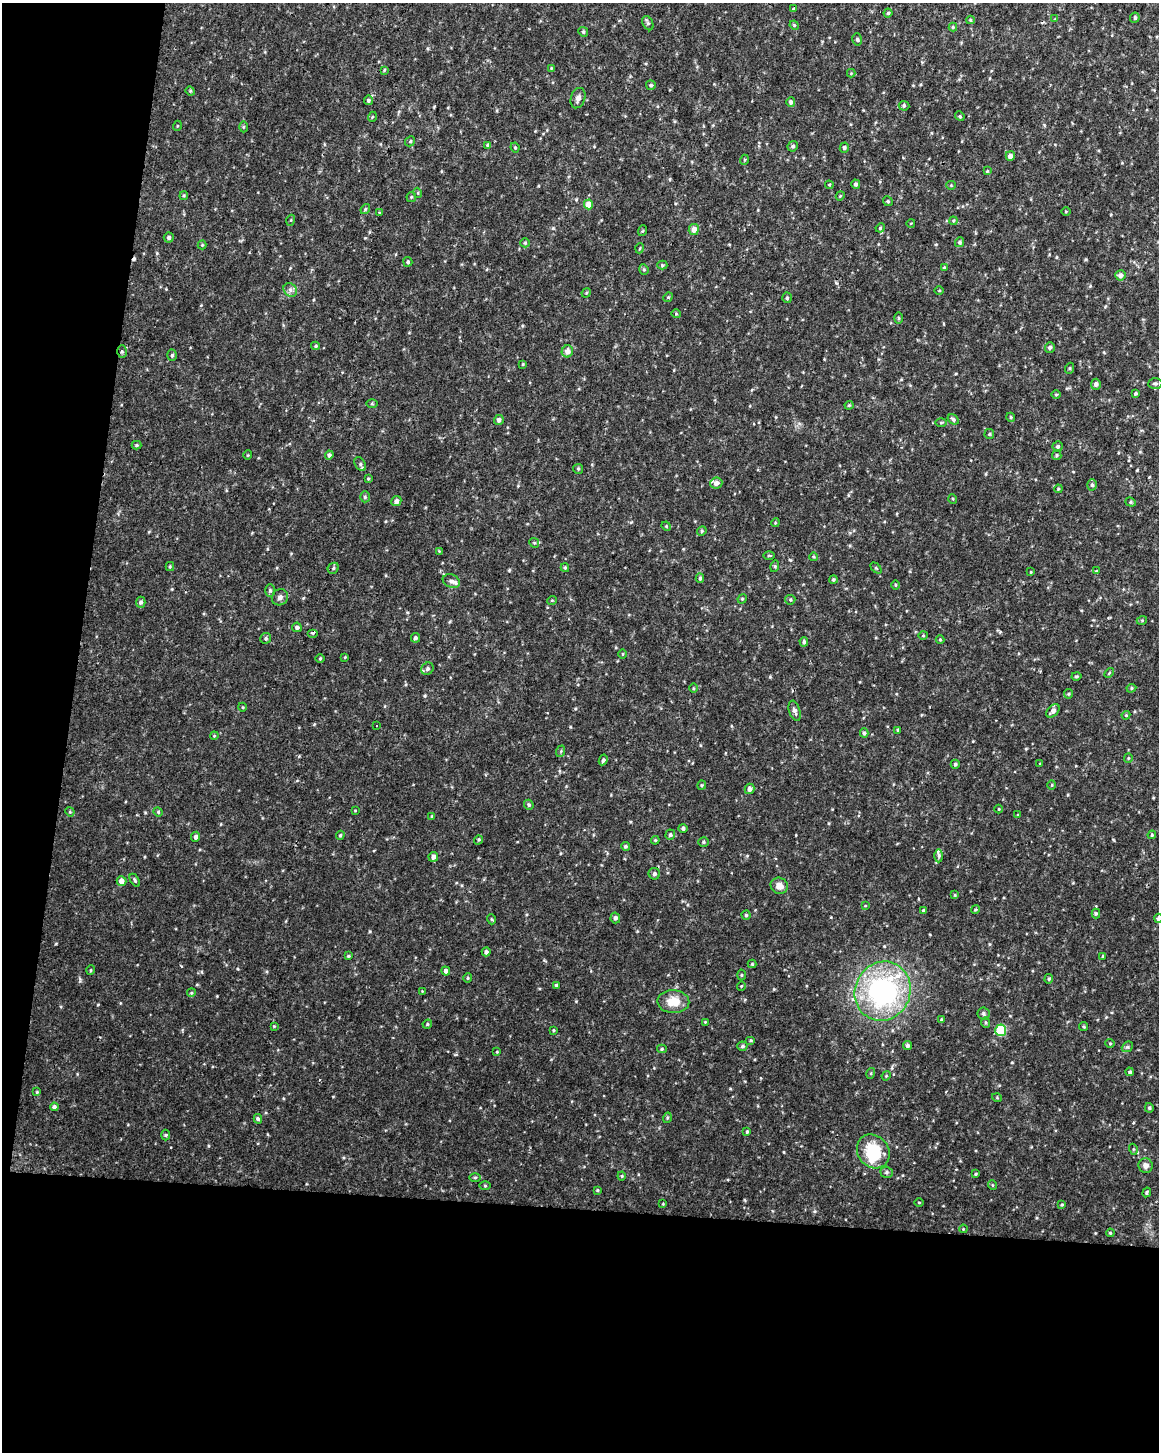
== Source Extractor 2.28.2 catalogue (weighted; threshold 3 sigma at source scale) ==
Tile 9 of 4 x 3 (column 1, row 3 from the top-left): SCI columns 1-1157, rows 235-1684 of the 4637 x 4872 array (HDU 1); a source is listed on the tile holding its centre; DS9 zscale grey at full resolution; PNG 1161 x 1454 px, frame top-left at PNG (2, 3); each listed source drawn as its Kron ellipse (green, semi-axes under 4 px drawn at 4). Shown black and unused: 23% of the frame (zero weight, under 2 of 3 exposures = <1% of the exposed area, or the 3 px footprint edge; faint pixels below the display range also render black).
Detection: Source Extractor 2.28.2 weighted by HDU 2 'WHT'; one run over the whole footprint, this tile lists its part. Background 0.0238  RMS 0.0062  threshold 0.0279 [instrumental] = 3 sigma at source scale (4.5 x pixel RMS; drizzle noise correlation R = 1.50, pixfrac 1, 0.0396/0.0396 arcsec/px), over >= 5 px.
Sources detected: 250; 2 cosmic-ray / hot-pixel residue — neither listed nor drawn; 3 inside a brighter listed object's ellipse — not listed separately; the other 245 listed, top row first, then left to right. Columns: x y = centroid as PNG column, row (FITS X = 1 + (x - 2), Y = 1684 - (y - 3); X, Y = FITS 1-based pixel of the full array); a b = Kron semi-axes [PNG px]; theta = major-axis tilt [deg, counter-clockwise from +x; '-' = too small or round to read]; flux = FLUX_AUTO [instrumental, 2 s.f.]
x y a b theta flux
793 9 3 3 - 0.9
888 13 4 4 - 0.94
1135 18 5 4 - 1.3
1055 19 4 4 - 0.56
970 20 4 4 - 0.68
648 23 7 5 -61 1.1
794 25 5 4 - 0.72
953 27 4 4 - 0.76
583 32 5 4 - 0.84
857 39 6 4 -75 0.93
551 68 4 3 - 0.49
384 70 4 4 - 0.59
851 73 4 4 - 0.57
651 85 5 4 - 0.94
190 91 4 4 - 0.65
578 98 10 7 71 2.6
368 100 5 4 - 1.3
791 102 5 4 - 1.3
904 106 5 5 - 0.92
960 116 5 4 - 0.77
372 117 5 3 - 0.53
177 126 5 3 - 0.56
243 127 5 3 - 0.71
410 141 5 4 - 0.82
488 145 4 4 - 1.1
793 146 5 5 - 1.2
515 147 5 3 - 0.79
844 148 5 4 - 1.1
1010 156 5 4 - 3
744 160 5 3 - 0.62
987 171 4 4 - 0.61
856 184 5 4 - 1.5
829 185 4 4 - 0.56
951 185 4 4 - 0.6
418 193 5 3 - 0.56
184 196 4 3 - 0.69
840 196 4 3 - 0.62
411 197 5 4 - 0.77
888 201 5 4 - 0.85
588 204 5 4 - 6.9
365 209 5 4 - 0.83
1066 211 5 3 - 0.56
379 212 4 2 - 0.62
291 220 5 3 - 0.57
953 221 4 3 - 0.62
911 223 4 3 - 0.43
880 228 5 3 - 0.64
694 229 5 5 - 4.4
642 231 5 3 - 0.61
169 237 5 5 - 1.5
960 242 5 4 - 1.3
525 243 5 4 - 0.7
202 245 4 4 - 0.6
640 248 5 3 - 0.54
408 262 5 4 - 1.1
662 265 5 4 - 0.84
944 268 4 4 - 0.93
644 269 5 4 - 0.85
1120 275 5 5 - 2.1
290 290 7 6 - 1.9
939 290 5 3 - 0.59
586 293 5 4 - 0.58
668 297 5 4 - 0.74
787 298 5 4 - 0.94
676 314 4 4 - 0.64
899 318 6 4 -90 0.75
316 346 4 4 - 0.76
1050 347 5 5 - 1.5
567 351 6 5 - 3.9
122 352 6 5 - 1
172 355 6 5 - 1
523 364 4 3 - 0.53
1070 368 5 3 - 0.59
1155 383 7 5 1 1.1
1096 384 5 5 - 1.5
1136 393 4 3 - 1
1056 394 5 3 - 0.62
372 404 5 4 - 0.68
849 405 4 4 - 0.65
1011 417 4 4 - 0.83
953 419 6 4 -33 1.4
499 420 5 5 - 2
941 423 6 4 1 0.68
989 434 5 4 - 0.7
136 445 5 4 - 0.77
1058 446 5 5 - 1.3
248 455 5 3 - 0.47
329 455 4 4 - 1.6
1057 455 5 4 - 0.84
360 464 8 5 -57 1.1
578 469 5 5 - 0.75
368 479 4 3 - 0.62
716 483 6 5 - 2.4
1092 485 6 5 - 0.97
1058 489 4 3 - 0.51
365 497 5 4 - 1
953 499 5 3 - 0.52
396 501 5 4 - 2.4
1131 502 5 4 - 0.81
775 523 4 3 - 0.52
666 526 5 4 - 0.59
702 531 5 4 - 0.86
534 543 5 4 - 0.79
439 551 4 4 - 0.49
769 556 6 3 0 0.6
814 557 4 3 - 0.61
775 566 6 3 73 0.69
170 567 4 4 - 0.62
333 568 6 5 - 1.1
565 568 4 4 - 0.74
876 568 6 4 -45 0.74
1096 571 4 3 - 0.46
1031 572 4 2 - 0.44
700 578 4 4 - 1.1
833 580 4 4 - 0.84
451 581 9 6 -21 2.5
895 585 5 3 - 0.57
270 591 6 5 - 1.1
280 597 8 7 - 2.3
742 599 5 3 - 0.59
552 600 5 3 - 0.51
790 600 5 5 - 0.8
141 602 5 5 - 1.4
1142 620 5 3 - 0.55
297 627 5 4 - 1.8
313 633 5 3 - 0.73
923 635 4 4 - 0.63
266 638 5 5 - 1.1
415 638 5 4 - 1.2
940 640 4 4 - 0.65
804 642 5 4 - 1.3
623 654 5 3 - 0.55
345 657 4 4 - 0.51
320 658 4 3 - 0.59
427 669 6 6 - 1.6
1109 673 5 3 - 0.63
1076 676 5 4 - 0.87
693 688 4 3 - 0.61
1131 688 5 4 - 0.81
1068 694 5 4 - 0.73
242 707 4 3 - 0.51
795 711 10 5 -72 2.2
1053 711 8 5 45 3.4
1126 715 4 3 - 0.6
376 725 3 3 - 4.8
898 730 4 3 - 0.95
864 733 4 4 - 1.1
214 736 4 3 - 0.56
561 751 6 3 72 0.77
1128 758 5 4 - 0.61
603 760 5 4 - 1.3
955 764 4 4 - 1.1
1040 764 3 2 - 0.54
702 785 4 4 - 0.7
1052 785 5 3 - 0.56
749 789 5 5 - 2.2
529 805 5 4 - 0.98
999 809 4 3 - 0.43
355 810 4 3 - 0.46
70 812 5 4 - 0.62
158 812 5 4 - 0.71
1018 815 4 4 - 0.56
432 816 4 4 - 0.57
683 828 4 4 - 1.4
340 835 4 3 - 0.83
670 835 5 4 - 1.1
1152 835 4 3 - 0.68
196 837 5 4 - 2
478 840 5 3 - 0.66
655 840 4 4 - 0.71
703 842 5 4 - 0.91
625 846 4 4 - 1.1
939 856 6 4 -90 1.3
433 857 5 4 - 2.7
654 874 6 5 - 1.5
135 880 7 3 -59 0.88
121 881 5 5 - 3.7
779 886 9 8 - 4.3
955 895 4 3 - 0.6
865 906 4 2 - 0.43
975 910 4 3 - 0.65
923 911 4 4 - 1.2
1096 913 5 4 - 0.92
746 915 4 4 - 0.71
615 918 5 5 - 1.8
1158 918 4 4 - 1.4
491 919 5 3 - 0.58
486 952 4 4 - 1.4
348 956 3 3 - 0.74
1103 956 4 2 - 0.5
752 964 4 4 - 0.61
91 970 5 3 - 0.54
446 971 4 4 - 1.7
741 975 5 3 - 0.68
468 978 4 4 - 0.67
1049 979 5 4 - 0.77
556 985 3 3 - 1.1
741 986 4 3 - 0.51
422 991 3 3 - 0.4
883 991 30 27 62 120
191 993 4 3 - 0.62
673 1002 16 11 -2 10
983 1014 6 6 - 1.3
942 1020 4 3 - 1
705 1022 4 4 - 0.53
986 1023 5 4 - 0.83
427 1024 5 4 - 0.79
274 1026 4 3 - 0.52
1084 1027 5 3 - 0.68
553 1030 3 3 - 0.55
1001 1030 5 5 - 35
751 1040 5 4 - 0.76
1110 1043 4 4 - 0.66
907 1045 5 4 - 1.3
742 1046 5 4 - 1.1
1127 1047 6 4 41 0.96
662 1049 5 4 - 0.82
497 1052 4 3 - 0.55
1130 1072 4 4 - 1.2
871 1073 5 3 - 0.63
886 1076 5 3 - 0.56
37 1092 4 4 - 0.7
997 1098 5 3 - 0.53
54 1107 4 4 - 1.5
1149 1108 5 4 - 0.86
667 1118 5 3 - 0.57
258 1119 5 3 - 1.1
747 1132 4 3 - 0.88
166 1135 5 3 - 0.69
1133 1149 5 3 - 0.61
873 1151 18 15 -51 26
1146 1166 7 7 - 2.9
887 1172 6 5 - 1.2
976 1174 4 3 - 0.61
622 1176 4 4 - 0.68
475 1177 5 3 - 0.78
992 1185 5 3 - 0.5
485 1186 5 3 - 0.63
597 1190 4 4 - 0.58
1147 1192 5 3 - 0.88
919 1202 4 3 - 0.51
663 1204 3 3 - 0.47
1062 1205 4 3 - 0.58
963 1229 4 3 - 0.53
1110 1233 4 3 - 0.66
Overlapping masked pixels (flux is a lower limit): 1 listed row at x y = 122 352
Isophote crosses this tile's border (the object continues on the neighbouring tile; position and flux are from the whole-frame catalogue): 2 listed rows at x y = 1155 383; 1158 918